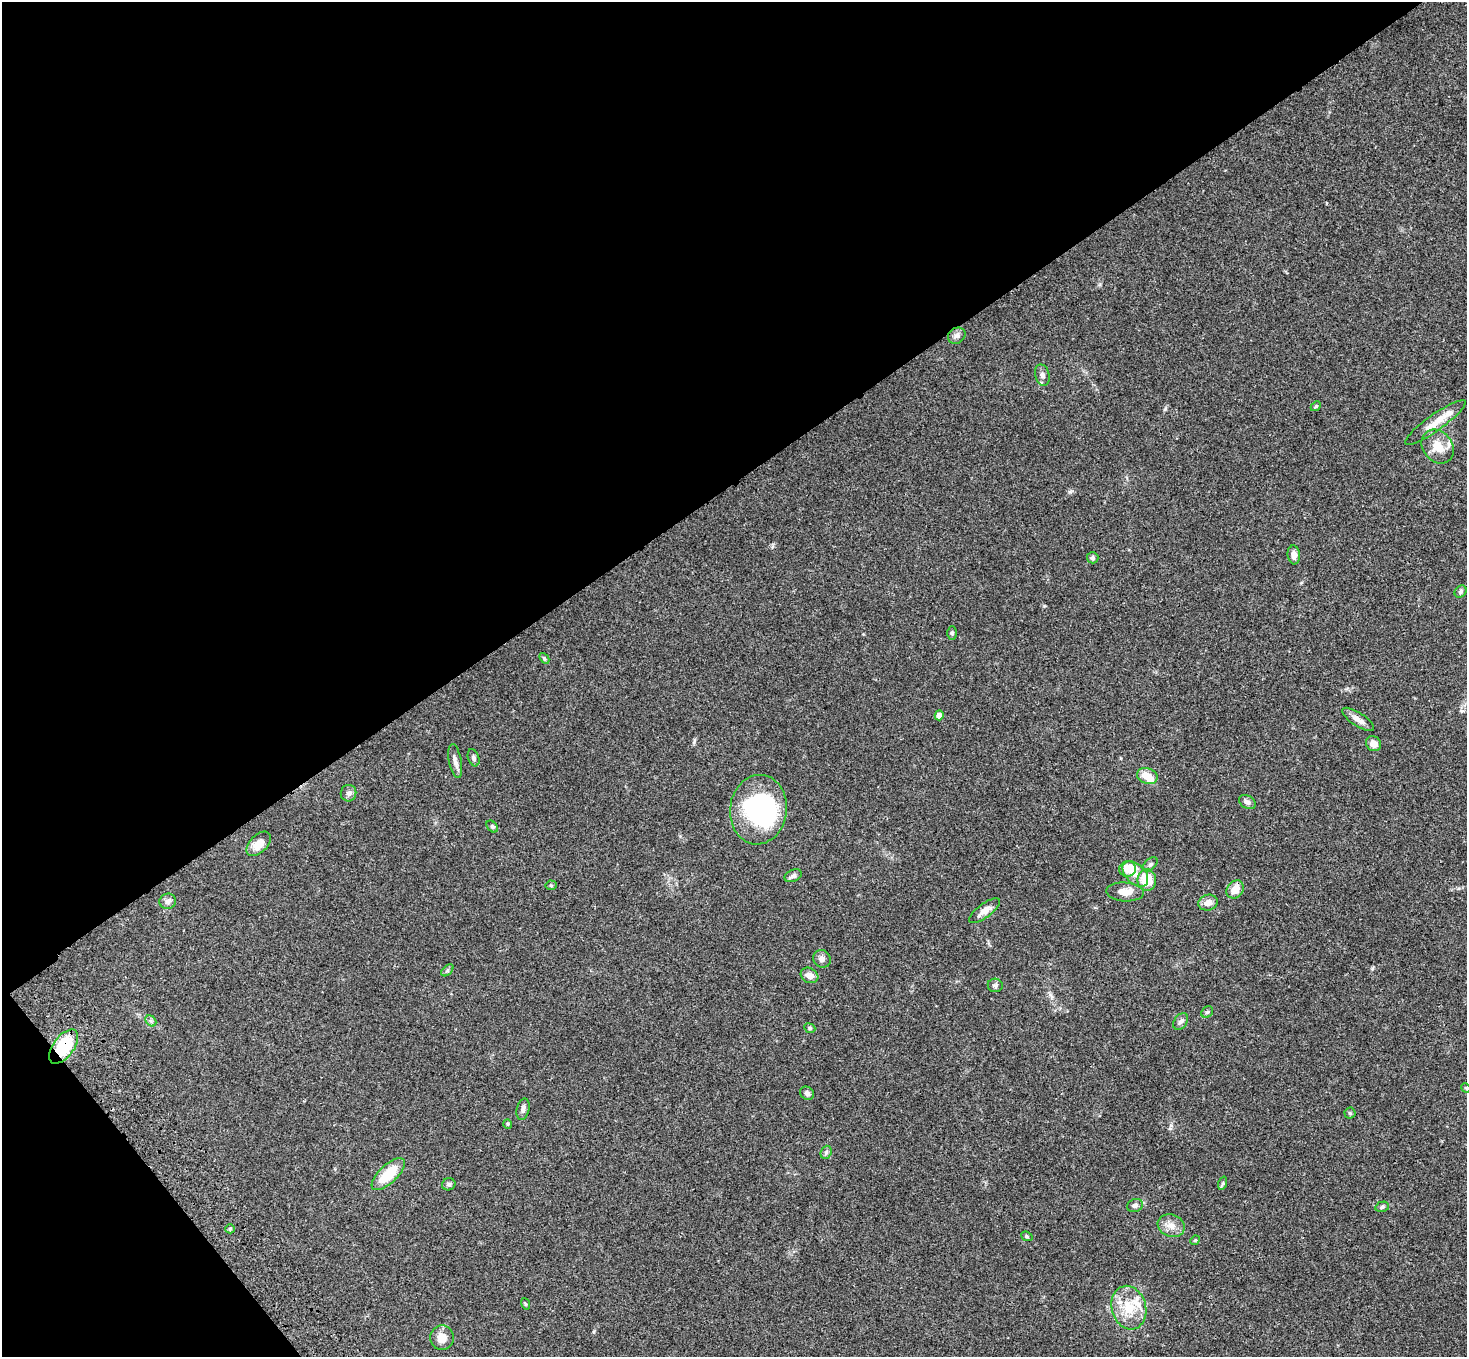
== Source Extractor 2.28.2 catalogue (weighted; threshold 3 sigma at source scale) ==
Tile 5 of 4 x 4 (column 1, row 2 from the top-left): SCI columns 108-1572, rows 3085-4439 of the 6070 x 6030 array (HDU 1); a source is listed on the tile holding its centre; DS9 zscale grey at full resolution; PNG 1469 x 1359 px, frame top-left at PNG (2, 2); each listed source drawn as its Kron ellipse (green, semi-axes under 4 px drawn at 4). Shown black and unused: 38% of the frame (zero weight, under 3 of 4 exposures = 6% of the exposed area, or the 3 px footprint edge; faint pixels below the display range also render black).
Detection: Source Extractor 2.28.2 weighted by HDU 2 'WHT'; one run over the whole footprint, this tile lists its part. Background 0.0472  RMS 0.0052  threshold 0.0234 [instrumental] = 3 sigma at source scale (4.5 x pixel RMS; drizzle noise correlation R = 1.50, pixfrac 1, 0.05/0.05 arcsec/px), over >= 5 px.
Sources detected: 65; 2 inside a brighter object's white glare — neither listed nor drawn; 4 inside a brighter listed object's ellipse — not listed separately; the other 59 listed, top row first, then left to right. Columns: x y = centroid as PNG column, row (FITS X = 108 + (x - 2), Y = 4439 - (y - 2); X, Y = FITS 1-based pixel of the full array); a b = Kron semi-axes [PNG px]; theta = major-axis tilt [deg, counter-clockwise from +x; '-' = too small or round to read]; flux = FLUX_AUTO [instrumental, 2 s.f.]
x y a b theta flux
957 336 9 7 33 1.8
1042 375 11 7 -76 1.8
1316 406 5 4 - 0.58
1435 423 37 8 35 6.5
1438 447 18 14 -52 7.9
1294 555 9 6 -84 2.6
1093 558 6 5 - 0.99
1460 592 6 5 - 1.1
952 633 7 5 -89 0.85
544 658 6 4 -48 0.71
939 715 5 4 - 2.9
1358 719 18 6 -34 3.4
1374 744 8 7 - 3.6
474 758 9 5 -71 1.2
455 761 17 6 -79 2.5
1147 776 10 7 -21 6.6
349 793 8 8 - 1.7
1247 802 9 6 -32 1.7
758 810 35 28 83 58
492 827 7 4 -48 0.78
259 844 15 8 45 5.9
1150 864 8 5 44 1.1
1128 869 8 8 - 8.5
1135 874 15 9 -45 4.6
793 876 9 6 24 1.6
1147 880 11 9 -87 13
551 885 5 5 - 0.64
1235 889 10 8 49 5.6
1125 892 19 9 -3 5
168 901 8 7 - 1.6
1208 903 10 7 17 3.3
984 911 18 7 36 4.1
822 959 9 8 - 2
447 970 7 4 45 0.88
809 975 9 7 -30 3.2
995 985 7 7 - 1.2
1207 1012 6 5 - 0.79
151 1021 6 4 -45 0.97
1181 1022 9 6 52 1.5
810 1028 6 4 -23 0.71
64 1047 20 10 54 24
1466 1088 5 4 - 0.47
807 1093 7 6 - 1.4
523 1109 11 6 77 1.8
1350 1113 5 5 - 0.72
508 1124 4 4 - 0.52
826 1152 7 5 70 1.1
388 1174 21 9 43 15
1223 1183 7 4 71 0.73
449 1184 7 6 - 1.1
1135 1205 8 6 22 1.5
1382 1207 7 5 14 0.79
1171 1226 14 11 -21 4.3
230 1229 5 4 - 0.62
1027 1236 6 4 -22 0.66
1195 1240 5 4 - 0.56
525 1304 6 3 -70 0.56
1129 1308 22 17 -75 13
442 1338 12 12 - 4.7
Overlapping masked pixels (flux is a lower limit): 1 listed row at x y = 64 1047
Isophote crosses this tile's border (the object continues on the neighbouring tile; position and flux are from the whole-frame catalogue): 1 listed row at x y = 1466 1088
Unlisted compact peaks at least as high as the median listed source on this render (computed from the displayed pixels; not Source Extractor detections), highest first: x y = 1044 606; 1070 492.